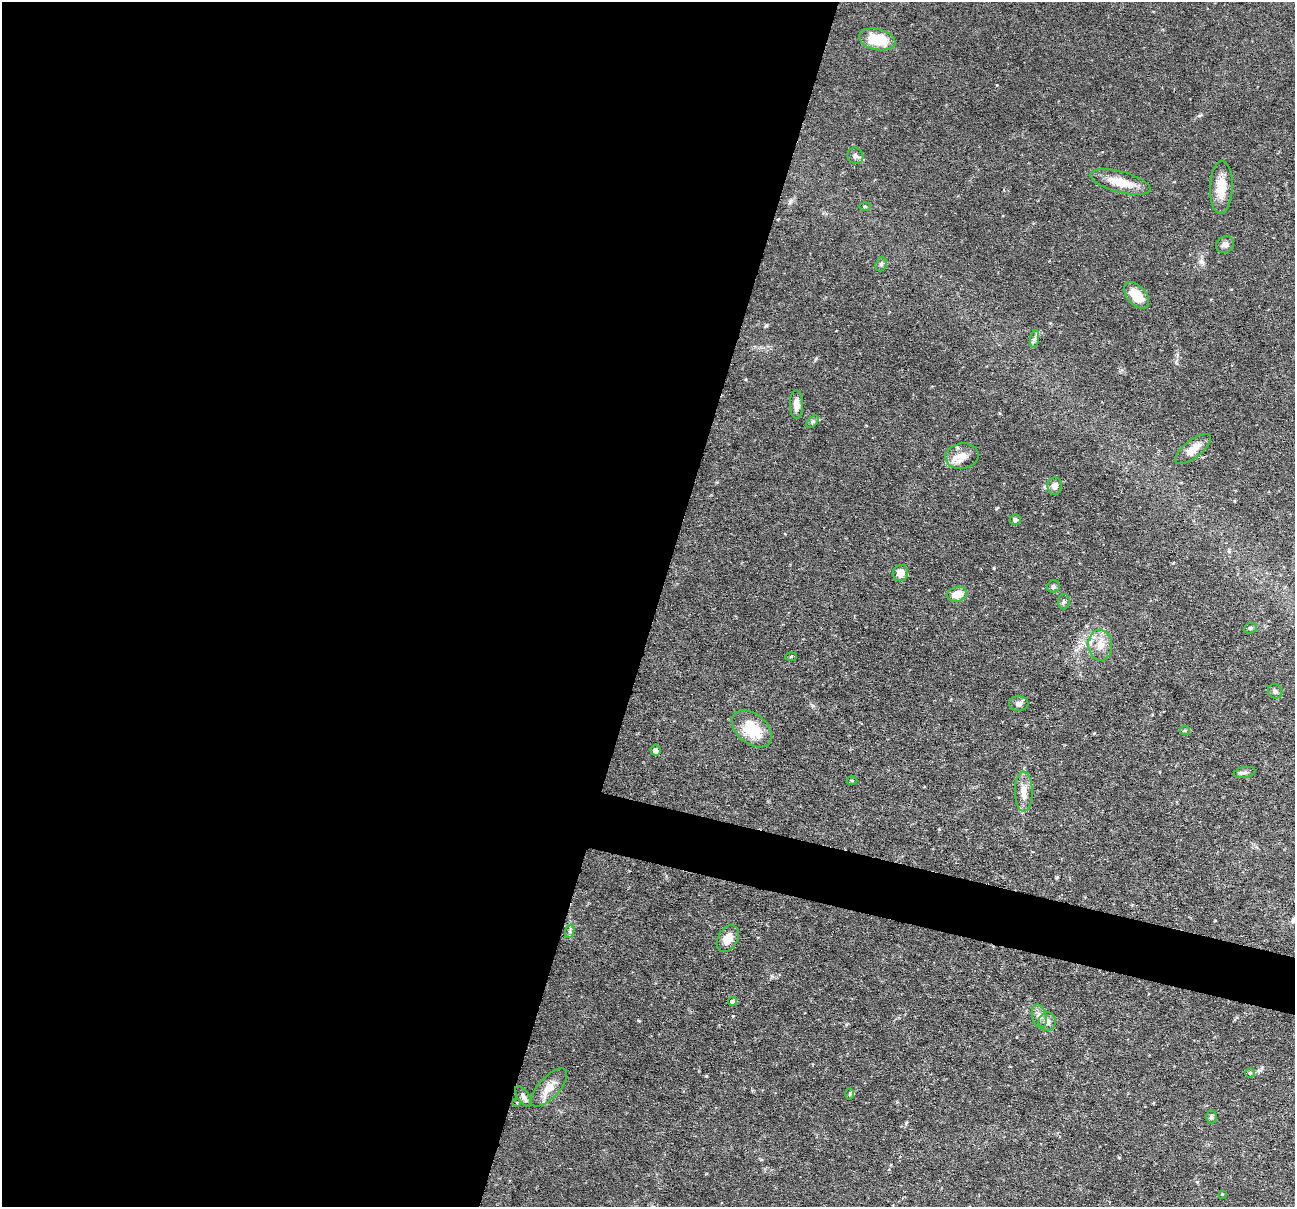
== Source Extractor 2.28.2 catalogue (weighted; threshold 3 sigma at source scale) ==
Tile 5 of 4 x 4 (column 1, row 2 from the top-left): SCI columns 1-1293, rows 2656-3860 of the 5173 x 5188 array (HDU 1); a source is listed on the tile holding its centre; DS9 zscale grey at full resolution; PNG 1297 x 1209 px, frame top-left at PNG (2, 2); each listed source drawn as its Kron ellipse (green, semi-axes under 4 px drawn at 4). Shown black and unused: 53% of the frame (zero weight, under 3 of 6 exposures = <1% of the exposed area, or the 3 px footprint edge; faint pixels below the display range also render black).
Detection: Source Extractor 2.28.2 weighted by HDU 2 'WHT'; one run over the whole footprint, this tile lists its part. Background 0.0644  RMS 0.0042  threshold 0.0171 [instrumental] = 3 sigma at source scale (4.09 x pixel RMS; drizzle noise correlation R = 1.36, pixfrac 0.8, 0.05/0.05 arcsec/px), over >= 5 px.
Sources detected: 43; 1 inside a brighter listed object's ellipse — not listed separately; the other 42 listed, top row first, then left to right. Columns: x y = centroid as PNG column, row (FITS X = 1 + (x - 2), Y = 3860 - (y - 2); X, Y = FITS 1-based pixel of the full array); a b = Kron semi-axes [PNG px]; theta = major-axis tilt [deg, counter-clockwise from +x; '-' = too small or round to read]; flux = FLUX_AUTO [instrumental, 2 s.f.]
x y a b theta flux
877 39 18 10 -12 12
855 156 8 7 - 1.4
1120 182 31 10 -15 8.9
1221 187 26 11 88 8.1
865 206 6 4 0 0.46
1225 244 9 8 - 1.9
881 264 7 5 70 0.81
1137 295 16 9 -49 8.5
1035 339 9 4 81 1.1
796 404 14 6 89 3.1
813 422 7 4 46 0.87
1193 449 21 8 38 5.4
962 456 17 12 10 4.6
1055 486 8 7 - 2.4
1015 520 5 5 - 1.2
900 573 8 7 - 3.6
1053 587 6 6 - 0.98
957 594 10 7 17 5.2
1064 601 8 5 88 0.89
1250 628 6 5 - 0.67
1100 645 15 12 -87 5
791 657 5 3 - 0.42
1275 691 7 6 - 1
1019 704 10 7 -1 1.5
752 729 23 15 -40 13
1185 730 5 4 - 0.54
656 751 5 5 - 1.5
1244 773 11 5 10 1.3
852 780 5 3 - 0.41
1024 792 20 9 -89 4.5
570 931 7 4 72 0.71
728 939 14 9 60 5.2
733 1001 4 4 - 1
1039 1016 12 7 -75 1.9
1047 1022 9 8 - 2.1
1250 1073 5 5 - 0.54
549 1088 24 10 47 5.1
850 1094 6 4 89 0.47
523 1096 11 6 -53 1.5
517 1102 3 3 - 0.4
1211 1117 6 5 - 0.82
1222 1194 3 2 - 0.3
Unlisted compact peaks at least as high as the median listed source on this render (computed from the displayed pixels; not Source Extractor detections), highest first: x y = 997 85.